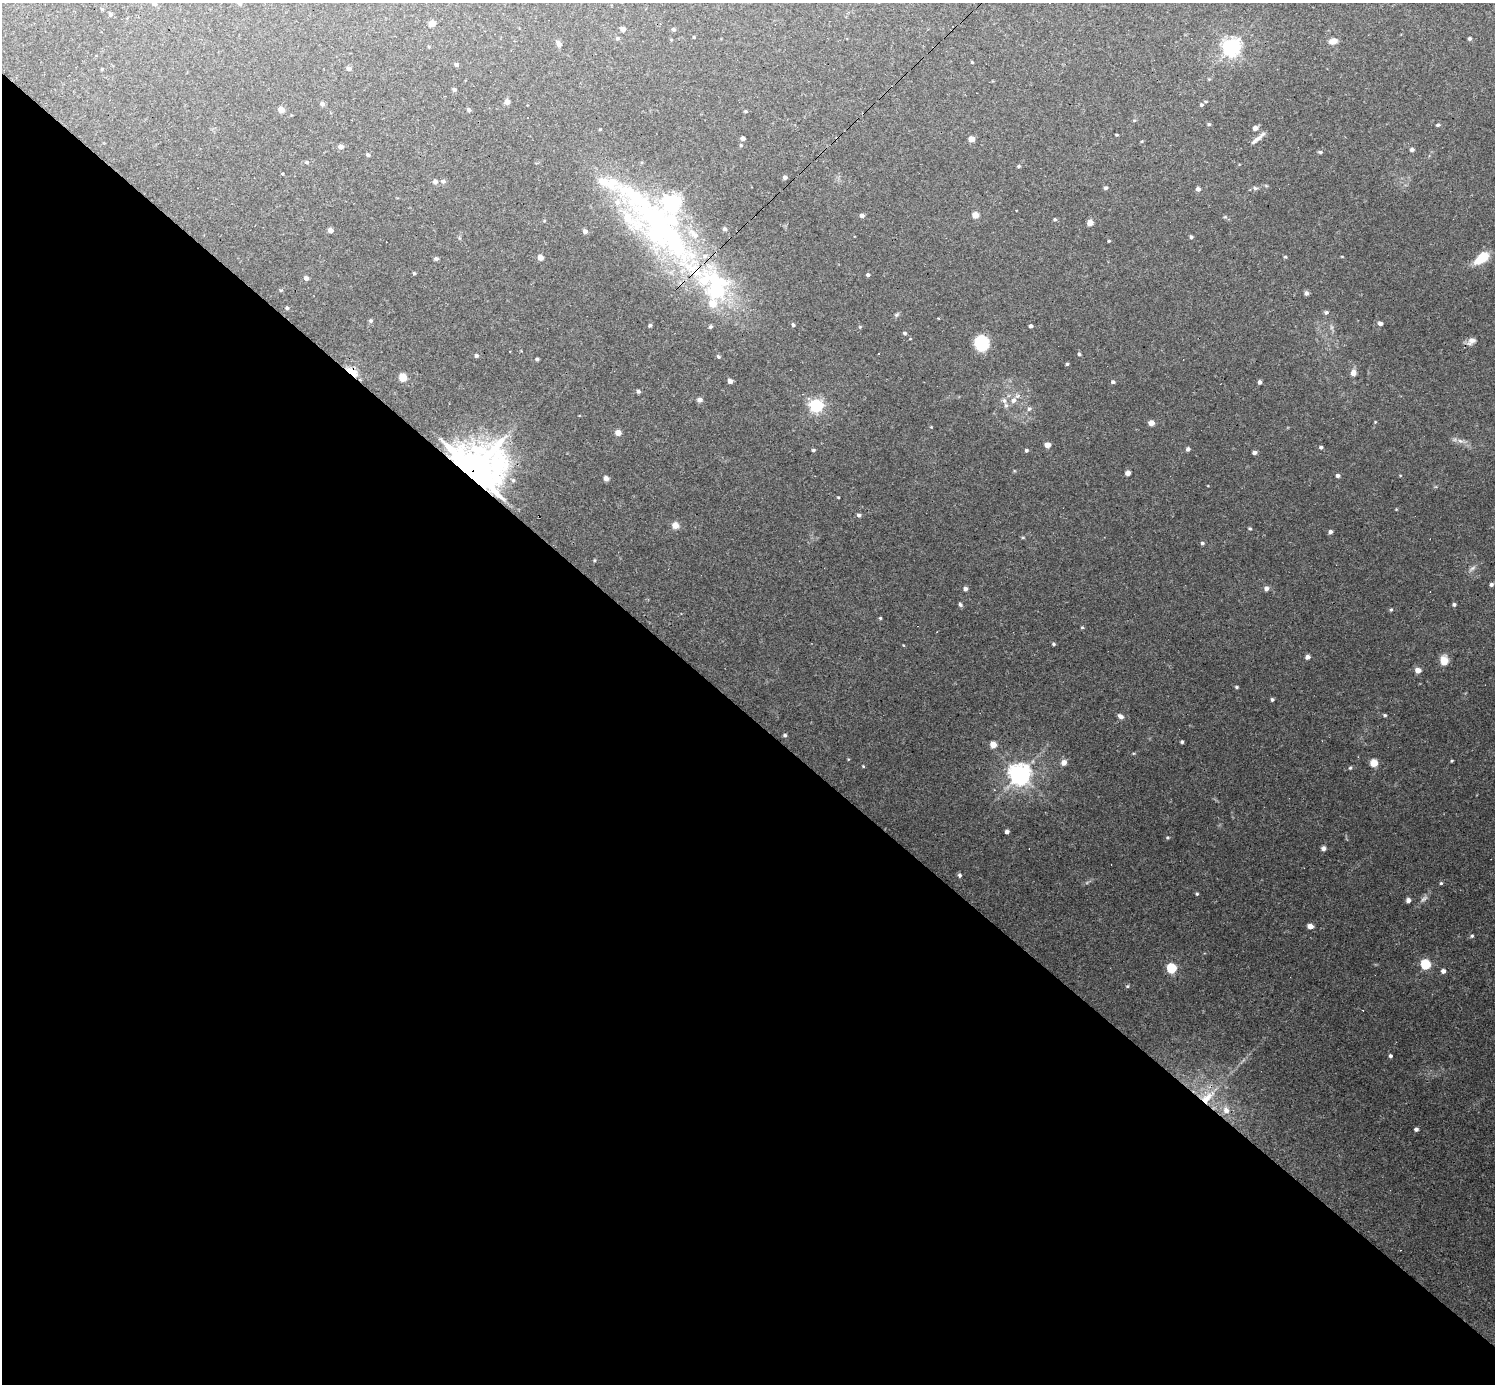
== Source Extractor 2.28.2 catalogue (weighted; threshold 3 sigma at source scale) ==
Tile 14 of 4 x 4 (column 2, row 4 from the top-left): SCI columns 1495-2987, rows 294-1675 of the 5974 x 5974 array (HDU 1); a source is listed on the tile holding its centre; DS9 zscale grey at full resolution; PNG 1497 x 1386 px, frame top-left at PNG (2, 3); no overlay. Shown black and unused: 49% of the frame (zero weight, under 3 of 4 exposures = <1% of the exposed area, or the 3 px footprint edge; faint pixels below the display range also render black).
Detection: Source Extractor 2.28.2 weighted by HDU 2 'WHT'; one run over the whole footprint, this tile lists its part. Background 0.0462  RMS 0.0027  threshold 0.012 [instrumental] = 3 sigma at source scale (4.5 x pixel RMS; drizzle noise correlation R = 1.50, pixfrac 1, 0.05/0.05 arcsec/px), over >= 5 px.
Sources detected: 172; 1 inside a brighter object's white glare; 4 cosmic-ray / hot-pixel residue — not listed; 7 inside a brighter listed object's ellipse — not listed separately; the other 160 listed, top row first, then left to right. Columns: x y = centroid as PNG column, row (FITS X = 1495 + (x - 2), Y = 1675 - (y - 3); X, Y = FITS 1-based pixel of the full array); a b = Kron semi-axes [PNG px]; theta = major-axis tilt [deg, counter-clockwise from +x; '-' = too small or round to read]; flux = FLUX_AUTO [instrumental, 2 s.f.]
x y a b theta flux
154 3 5 4 - 0.86
240 3 5 4 - 0.55
102 9 4 3 - 0.29
110 14 4 4 - 0.45
432 24 5 5 - 2.2
623 29 5 4 - 1.3
673 29 5 4 - 0.45
694 37 3 3 - 0.23
617 38 5 5 - 0.49
1470 39 4 4 - 0.48
1333 41 8 6 21 1.9
558 43 8 6 -63 0.86
1231 47 6 6 - 110
972 62 4 3 - 0.24
456 65 4 4 - 0.52
349 68 5 4 - 0.86
102 69 4 4 - 0.23
454 90 4 4 - 0.63
507 102 6 6 - 1
322 104 6 5 - 0.58
1201 105 6 5 - 0.51
281 110 5 5 - 2.3
469 110 4 4 - 0.55
745 111 4 3 - 0.3
1134 120 5 3 - 0.24
1209 124 5 4 - 0.38
1438 125 5 4 - 0.44
1255 128 5 5 - 1.1
1116 135 3 2 - 0.25
743 138 4 4 - 0.91
971 139 5 5 - 2.1
1257 139 21 4 38 1.4
741 145 4 4 - 0.3
341 147 5 5 - 1.1
1412 150 5 4 - 0.68
1320 152 6 4 -1 0.4
368 155 5 4 - 0.56
306 162 5 4 - 0.43
1019 166 4 3 - 0.39
785 177 4 3 - 0.63
435 181 5 5 - 0.86
443 181 6 5 - 0.65
1105 188 5 4 - 0.46
1255 188 6 5 - 0.45
1198 189 5 5 - 0.84
1016 210 3 2 - 0.16
862 215 4 4 - 1.1
975 215 5 5 - 2.7
1225 217 6 4 -16 0.36
1055 219 5 4 - 0.37
1090 223 5 4 - 3.5
660 227 162 46 -43 96
330 230 5 4 - 1.2
585 231 5 4 - 1.1
1191 237 4 4 - 0.43
1109 241 4 3 - 0.29
540 257 5 5 - 2
1285 257 5 4 - 0.31
1342 257 4 3 - 0.17
1482 258 13 6 38 9.5
436 259 5 4 - 0.58
414 273 4 3 - 0.32
868 275 4 4 - 0.54
306 278 4 4 - 1.2
281 290 5 3 - 0.27
1306 293 6 5 - 0.61
287 308 5 4 - 0.39
1326 312 5 4 - 0.64
896 315 7 5 37 0.47
371 321 5 5 - 0.45
1380 323 5 4 - 0.98
650 325 4 4 - 0.36
793 325 5 4 - 0.49
1031 326 4 3 - 0.6
710 327 5 4 - 0.43
905 333 5 4 - 0.39
1471 341 12 8 33 1.3
982 343 11 9 -86 14
879 353 3 2 - 0.3
1079 354 4 4 - 0.34
476 355 5 5 - 0.42
718 356 5 4 - 0.46
537 359 4 3 - 0.41
1067 364 4 4 - 0.33
352 372 15 6 -35 4.5
1353 373 7 7 - 1.3
403 378 5 5 - 4.5
730 381 4 4 - 1.4
1113 382 5 4 - 0.58
1260 382 4 3 - 0.79
638 391 5 4 - 0.49
700 400 6 5 - 0.94
1004 400 9 6 -63 0.9
1013 400 8 7 - 1.2
816 406 6 5 - 55
1029 409 5 5 - 0.47
1151 423 5 4 - 2
618 433 6 5 - 1.8
1460 441 8 6 -20 0.91
1047 445 5 4 - 2.2
1321 447 5 4 - 0.48
1188 449 5 4 - 0.59
813 450 5 4 - 0.32
1026 450 5 4 - 0.44
1254 453 5 4 - 0.79
474 470 17 14 -10 740
1128 473 5 4 - 1.3
1338 475 4 4 - 0.81
606 478 5 4 - 1.3
838 497 3 2 - 0.2
859 515 4 4 - 0.64
675 525 6 6 - 2.2
1250 528 4 4 - 0.31
1330 532 4 4 - 0.92
1202 543 5 4 - 0.46
594 560 5 3 - 0.23
1472 568 8 4 37 0.63
1491 584 5 5 - 0.61
1266 588 6 5 - 0.94
965 589 5 5 - 0.75
960 604 5 4 - 0.55
1454 604 4 4 - 0.51
1391 610 4 4 - 0.28
880 618 4 3 - 0.27
1082 627 5 3 - 0.26
1053 644 5 4 - 0.38
1307 657 5 4 - 1
1444 660 11 9 -89 2.5
1418 670 5 5 - 2.2
1236 687 5 4 - 0.33
1272 699 4 4 - 0.45
1385 715 4 4 - 0.35
1120 716 6 5 - 1.1
785 735 4 4 - 0.48
1182 742 4 3 - 0.4
993 744 5 5 - 2.8
1452 761 3 3 - 0.24
1064 762 6 6 - 1.5
1374 763 5 5 - 3.7
863 766 4 3 - 0.21
1350 768 4 4 - 0.34
1020 774 7 7 - 190
1007 832 4 4 - 0.85
1168 837 6 3 0 0.31
1323 848 5 5 - 0.8
960 875 5 5 - 0.52
1441 883 4 4 - 0.31
1197 894 4 3 - 0.3
1424 899 13 6 41 0.96
1408 900 4 4 - 1
1310 926 5 4 - 1.6
1472 936 5 5 - 0.39
1425 965 5 5 - 20
1171 968 5 5 - 18
1443 971 4 4 - 1.2
1127 986 5 4 - 0.3
1390 1056 4 4 - 0.56
1207 1097 24 11 42 6
1226 1110 10 8 -77 1.9
1416 1129 5 4 - 0.59
Overlapping masked pixels (flux is a lower limit): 4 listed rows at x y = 660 227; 352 372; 474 470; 1207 1097
Isophote crosses this tile's border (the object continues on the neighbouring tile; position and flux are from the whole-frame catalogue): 2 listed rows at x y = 154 3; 240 3